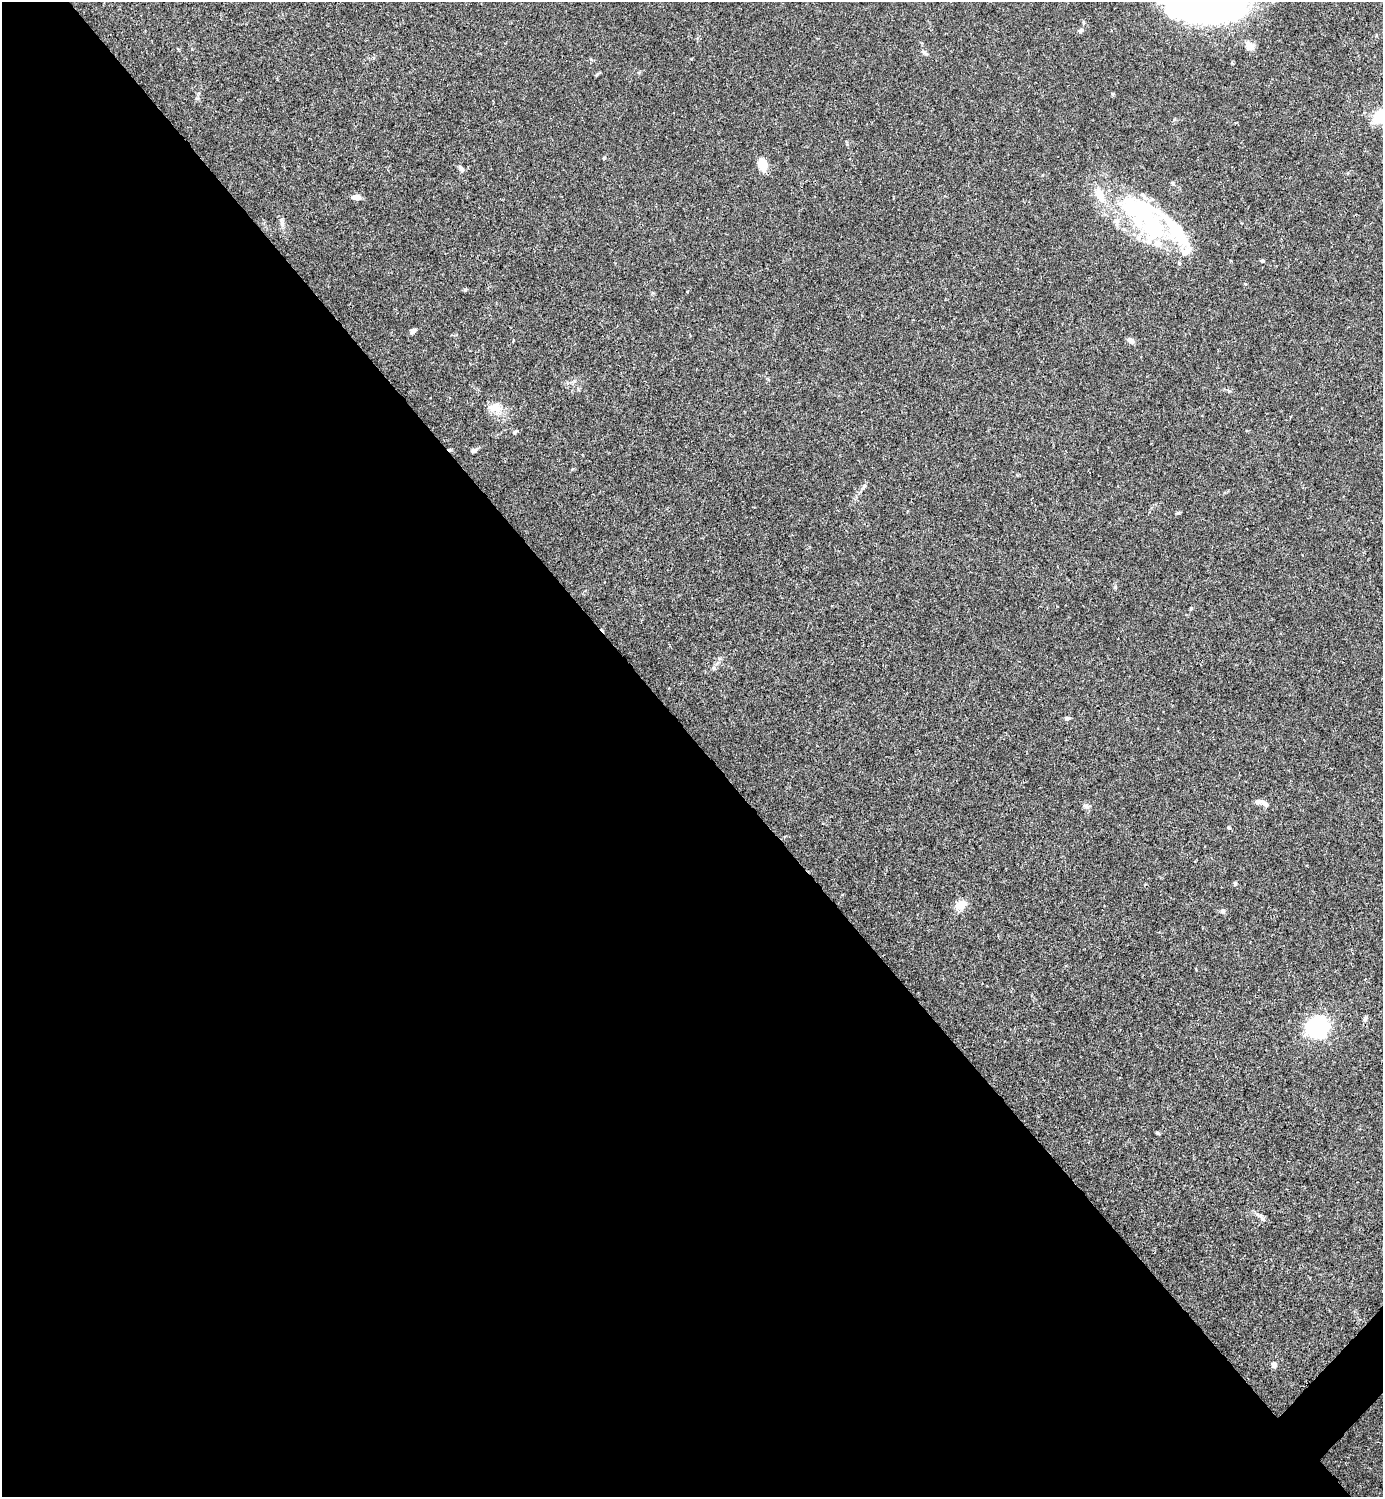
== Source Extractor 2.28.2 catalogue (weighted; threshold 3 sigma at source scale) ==
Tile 9 of 4 x 4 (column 1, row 3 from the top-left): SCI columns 300-1680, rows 1495-2989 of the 5981 x 5982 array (HDU 1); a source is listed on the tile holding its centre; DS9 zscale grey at full resolution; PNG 1385 x 1499 px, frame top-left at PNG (2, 2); no overlay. Shown black and unused: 51% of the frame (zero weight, under 3 of 4 exposures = <1% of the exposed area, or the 3 px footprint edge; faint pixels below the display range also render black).
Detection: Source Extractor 2.28.2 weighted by HDU 2 'WHT'; one run over the whole footprint, this tile lists its part. Background 0.0151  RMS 0.0022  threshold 0.00971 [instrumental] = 3 sigma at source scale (4.5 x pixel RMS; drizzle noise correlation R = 1.50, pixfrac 1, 0.05/0.05 arcsec/px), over >= 5 px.
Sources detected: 46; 4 inside a brighter object's white glare — not listed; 2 inside a brighter listed object's ellipse — not listed separately; the other 40 listed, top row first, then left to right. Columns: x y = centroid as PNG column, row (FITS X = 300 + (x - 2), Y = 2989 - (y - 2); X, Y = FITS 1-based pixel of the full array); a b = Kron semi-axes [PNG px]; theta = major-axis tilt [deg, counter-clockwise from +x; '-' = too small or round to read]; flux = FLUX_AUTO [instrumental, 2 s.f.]
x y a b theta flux
1083 22 6 4 -89 0.23
1081 30 6 6 - 0.47
1250 46 12 9 -44 1.7
597 74 7 4 45 0.26
1113 94 5 4 - 0.3
1381 116 12 9 53 11
604 158 5 4 - 0.23
763 165 16 10 -72 2.6
461 168 8 5 -54 0.65
1100 195 21 11 -70 3.4
356 197 8 5 -4 1.6
1137 207 45 27 6 16
1175 229 35 16 -52 13
1138 238 8 7 - 0.86
1157 243 11 9 -20 1.7
1262 261 5 4 - 0.25
1179 263 5 4 - 0.26
465 289 6 4 0 0.28
413 331 6 5 - 0.91
1130 340 9 6 -28 0.79
495 408 20 13 -20 2.9
515 432 6 4 46 0.31
474 450 8 5 25 0.6
864 487 9 5 53 0.53
1178 513 6 4 19 0.3
1191 608 5 4 - 0.22
714 668 6 4 90 0.34
1067 718 7 5 11 0.44
1258 802 8 6 13 0.87
1266 804 9 6 -51 0.68
1086 806 10 6 -29 0.63
1229 828 5 3 - 0.23
1235 883 5 4 - 0.34
961 905 12 9 38 2.8
1223 911 7 5 -5 0.49
1365 1018 7 5 79 0.59
1317 1027 22 20 44 19
1158 1133 5 3 - 0.31
1261 1217 13 2 -60 0.44
1274 1365 6 5 - 0.97
Isophote crosses this tile's border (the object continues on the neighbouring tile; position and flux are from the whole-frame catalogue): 1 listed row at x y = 1381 116
Unlisted compact peaks at least as high as the median listed source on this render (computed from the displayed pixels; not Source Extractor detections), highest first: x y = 1115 587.